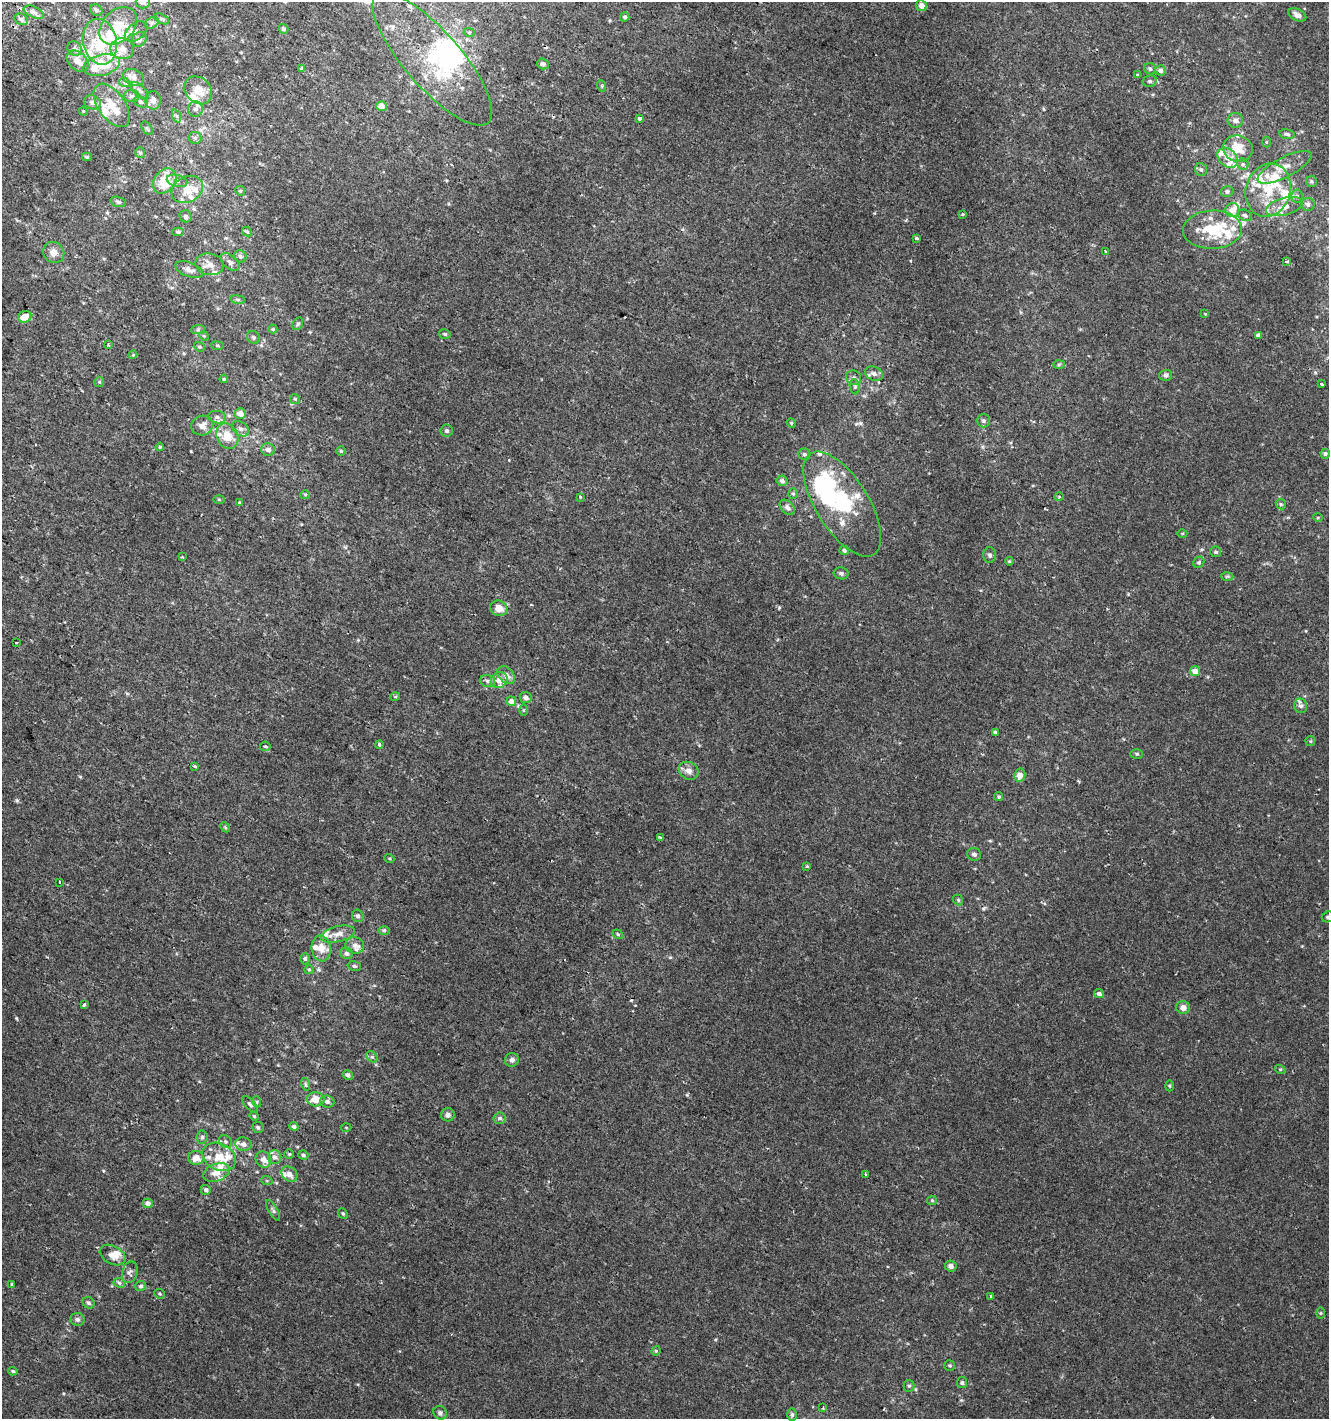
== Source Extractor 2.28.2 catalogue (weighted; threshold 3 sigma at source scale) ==
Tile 11 of 4 x 4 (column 3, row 3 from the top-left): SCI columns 2965-4291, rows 1436-2852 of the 5862 x 5711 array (HDU 1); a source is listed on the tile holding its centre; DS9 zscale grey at full resolution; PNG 1331 x 1421 px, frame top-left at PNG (2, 2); each listed source drawn as its Kron ellipse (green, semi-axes under 4 px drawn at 4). Shown black and unused: <1% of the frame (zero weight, under 2 of 3 exposures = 2% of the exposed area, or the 3 px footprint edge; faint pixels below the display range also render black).
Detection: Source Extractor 2.28.2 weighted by HDU 2 'WHT'; one run over the whole footprint, this tile lists its part. Background 0.00273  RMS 0.0027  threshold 0.012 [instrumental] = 3 sigma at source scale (4.5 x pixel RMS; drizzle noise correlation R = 1.50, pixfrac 1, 0.0396/0.0396 arcsec/px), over >= 5 px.
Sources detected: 287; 5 inside a brighter object's white glare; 3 cosmic-ray / hot-pixel residue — neither listed nor drawn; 50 inside a brighter listed object's ellipse — not listed separately; the other 229 listed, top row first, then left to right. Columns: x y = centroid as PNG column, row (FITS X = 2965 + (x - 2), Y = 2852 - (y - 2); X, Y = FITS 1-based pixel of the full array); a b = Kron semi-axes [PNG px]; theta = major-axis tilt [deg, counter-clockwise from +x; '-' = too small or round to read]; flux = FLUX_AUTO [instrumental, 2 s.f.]
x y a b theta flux
143 2 7 6 - 1.2
922 6 5 5 - 1.7
96 10 6 5 - 0.6
34 12 10 5 -24 0.94
1297 15 9 5 -25 1.3
625 17 4 4 - 0.7
21 19 7 5 -28 0.8
162 19 8 4 -27 0.52
152 23 7 5 31 0.65
118 26 21 15 45 8.3
283 29 5 4 - 0.6
136 31 12 8 39 1.5
469 32 5 3 - 0.31
139 39 8 7 - 0.95
100 42 23 17 -78 8.7
74 49 8 6 -41 0.81
122 49 12 10 -11 2.4
432 59 85 28 -49 22
78 61 12 8 -42 2.2
543 64 6 5 - 0.86
102 65 18 10 14 3.4
302 68 4 3 - 2.3
1150 69 6 5 - 0.55
1160 70 5 5 - 1.1
1137 75 4 3 - 0.26
134 77 11 8 -27 1.4
1150 81 7 5 13 0.55
125 83 6 3 -18 0.36
602 86 6 3 -72 0.31
198 90 15 12 -47 4
140 91 11 5 -45 0.85
132 96 8 6 1 0.72
153 100 9 8 - 1.5
92 102 8 7 - 1.3
141 102 7 5 -27 0.58
112 105 25 13 -54 5
381 106 5 5 - 2.9
195 109 8 7 - 0.98
83 111 4 3 - 0.23
177 116 7 4 -70 0.51
639 118 3 3 - 1.3
1235 120 7 7 - 1.2
147 128 7 5 -54 0.45
1287 134 8 4 -7 0.64
195 138 6 6 - 0.57
1266 142 5 3 - 0.25
1238 149 15 13 -18 6.2
140 153 5 4 - 0.43
87 157 5 3 - 0.41
1227 158 11 8 -43 2.1
1243 164 6 5 - 0.56
1285 167 30 10 27 3.9
1201 170 6 6 - 0.6
165 181 14 10 52 6.3
177 181 10 6 -14 1.1
1311 181 5 5 - 0.43
187 189 16 12 30 4
1268 190 27 22 72 11
240 191 5 4 - 0.35
1227 191 6 5 - 0.7
1297 196 6 5 - 0.66
118 202 8 5 -16 0.62
1308 204 6 6 - 0.71
1284 206 19 8 14 2.9
1232 210 7 7 - 2.2
962 214 4 3 - 0.4
1245 215 7 5 -22 0.64
186 216 6 5 - 0.69
1212 230 29 19 2 12
247 231 5 4 - 0.41
178 232 6 4 -1 0.56
917 238 3 3 - 0.8
1105 251 3 3 - 0.26
54 252 11 10 - 2.1
240 256 6 5 - 0.69
1287 261 3 3 - 0.61
230 262 11 6 -41 1.1
209 264 14 11 -11 2.6
189 270 14 7 -20 1.5
238 299 7 4 -8 0.46
1205 313 3 3 - 0.52
25 317 7 5 23 2.6
298 324 7 5 59 0.47
273 329 4 4 - 0.28
198 330 7 4 2 0.46
445 334 6 4 -14 0.45
1258 335 4 4 - 0.97
204 336 5 4 - 0.25
253 337 7 6 - 0.54
108 345 4 3 - 0.32
217 346 6 3 -8 0.31
199 347 6 4 -20 0.38
133 355 4 4 - 0.33
1059 365 6 4 2 0.37
874 374 9 6 -21 1.1
1166 375 6 5 - 0.61
854 378 8 7 - 0.9
224 379 4 3 - 0.29
99 382 5 5 - 0.34
1322 384 3 3 - 1.2
855 387 8 5 -83 0.49
295 399 5 5 - 0.37
240 413 6 5 - 1.9
217 417 9 6 -9 0.96
983 421 7 6 - 0.68
791 423 5 4 - 0.33
202 426 11 9 22 1.8
240 429 9 6 -37 0.96
447 431 6 6 - 0.62
227 436 13 10 -63 4.3
160 447 4 3 - 0.25
268 450 7 6 - 1.1
341 451 5 4 - 0.38
804 454 6 5 - 0.66
1325 454 5 4 - 0.58
782 481 6 5 - 0.95
793 494 5 5 - 0.39
305 495 5 4 - 0.31
580 497 4 3 - 0.3
1059 497 4 4 - 0.26
219 499 6 4 -1 0.36
240 502 3 3 - 1.5
842 504 60 26 -58 31
1281 504 5 4 - 0.42
787 507 9 6 -45 0.89
1318 518 5 3 - 0.24
1182 533 5 3 - 0.23
844 550 5 4 - 0.58
1216 552 5 5 - 0.57
990 555 7 6 - 0.7
182 557 3 3 - 0.3
1009 561 4 3 - 0.26
1199 562 6 5 - 0.5
841 573 7 6 - 0.62
1227 576 6 4 2 0.35
499 608 9 7 -24 2.4
16 643 3 3 - 0.81
1195 671 5 5 - 2.2
506 675 10 7 -46 1.7
499 680 9 7 40 2
488 681 8 6 -15 0.77
395 697 5 3 - 0.24
526 697 6 5 - 1
511 701 5 5 - 2.1
1301 706 7 6 - 0.93
523 710 5 3 - 0.27
995 732 4 3 - 0.44
1310 741 5 4 - 0.29
379 745 4 4 - 0.46
265 746 5 4 - 0.39
1137 754 6 5 - 0.42
195 766 3 3 - 0.37
689 771 10 8 -30 1.5
1020 775 6 5 - 2
999 797 4 4 - 0.36
225 827 5 4 - 0.32
661 838 4 3 - 0.76
974 854 7 6 - 0.79
389 858 5 3 - 0.25
807 866 3 3 - 0.45
60 882 2 2 - 0.37
958 900 5 4 - 0.39
358 916 6 5 - 0.87
1328 917 6 5 - 0.62
384 930 6 4 0 0.42
338 934 17 7 14 2.1
618 934 6 4 -33 0.33
355 945 9 8 - 1.3
321 948 13 9 -81 3.3
347 953 6 5 - 0.9
305 959 6 4 90 0.51
354 966 7 5 -14 0.43
309 970 5 4 - 0.32
1099 994 5 4 - 0.83
84 1005 3 3 - 2
1183 1007 7 6 - 1.6
372 1057 6 5 - 0.42
512 1060 7 7 - 0.92
1280 1069 5 3 - 0.27
348 1075 5 4 - 0.86
305 1084 6 4 -72 0.43
1170 1086 5 3 - 0.3
316 1099 9 7 -5 3.4
257 1102 5 3 - 0.26
327 1102 7 6 - 0.93
250 1104 10 5 -45 0.59
448 1115 7 6 - 0.92
254 1116 4 4 - 0.29
500 1118 6 5 - 0.64
294 1126 4 4 - 0.88
258 1127 6 5 - 0.52
346 1127 5 3 - 0.21
202 1137 6 5 - 0.55
225 1142 7 6 - 0.68
243 1144 8 6 -8 1.3
289 1154 5 5 - 0.34
303 1155 5 4 - 0.53
219 1157 17 13 -27 5.1
275 1157 7 6 - 1.1
196 1158 8 7 - 2.9
264 1160 8 7 - 1.8
216 1172 13 8 21 2.9
289 1174 9 7 -39 1.5
865 1174 3 3 - 0.53
267 1181 6 3 -19 0.27
206 1190 5 5 - 0.87
932 1200 5 4 - 0.34
148 1203 5 4 - 1.4
273 1210 12 4 -59 0.56
343 1213 6 4 -49 0.4
113 1255 14 9 -28 2.4
951 1266 6 5 - 1
130 1272 11 7 74 0.96
119 1283 6 4 -25 0.55
12 1284 4 2 - 0.24
141 1286 5 5 - 0.59
159 1294 5 4 - 0.36
991 1296 3 3 - 0.46
88 1303 6 5 - 0.56
1321 1313 6 4 89 0.29
77 1319 7 6 - 0.82
656 1351 5 4 - 0.29
950 1366 5 5 - 0.38
13 1371 5 4 - 0.38
962 1383 5 5 - 0.55
909 1386 6 5 - 0.56
823 1407 4 3 - 0.26
440 1413 7 6 - 0.75
792 1415 6 4 89 0.52
Isophote crosses this tile's border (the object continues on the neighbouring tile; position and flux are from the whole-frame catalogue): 2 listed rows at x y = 143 2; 1328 917
Unlisted compact peaks at least as high as the median listed source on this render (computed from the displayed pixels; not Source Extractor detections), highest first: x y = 16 1018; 191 451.